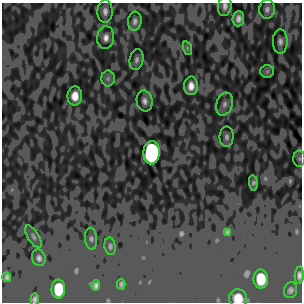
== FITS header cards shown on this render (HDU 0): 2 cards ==
NAXIS1  =                  300
NAXIS2  =                  300

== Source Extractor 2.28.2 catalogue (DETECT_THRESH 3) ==
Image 300 x 300 px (HDU 0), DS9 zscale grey, 1 PNG px = 1 image px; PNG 304 x 304 px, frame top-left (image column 1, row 300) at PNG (2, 3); each listed source drawn as its Kron ellipse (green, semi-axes under 4 px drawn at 4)
Background -0.161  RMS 0.098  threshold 0.293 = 3 sigma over >= 5 px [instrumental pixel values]
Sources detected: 33; all 33 listed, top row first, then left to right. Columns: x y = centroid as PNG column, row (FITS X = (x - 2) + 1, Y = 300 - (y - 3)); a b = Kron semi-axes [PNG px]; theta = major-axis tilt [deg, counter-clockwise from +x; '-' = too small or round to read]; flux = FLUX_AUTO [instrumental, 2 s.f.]
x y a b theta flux
225 6 10 6 81 26
267 9 9 8 - 24
105 11 11 7 88 32
238 19 8 6 86 32
135 21 9 7 83 25
106 38 11 8 86 38
280 41 12 7 89 30
187 48 7 4 -72 14
137 60 10 6 77 22
267 71 7 6 - 16
108 79 8 6 90 19
191 86 9 7 88 44
75 96 9 7 88 62
145 101 10 8 -81 30
224 104 12 8 71 36
227 137 10 7 90 23
151 153 11 8 87 1300
299 159 8 6 -89 16
253 183 8 4 -82 8.5
227 232 4 4 - 10
33 237 12 5 -58 24
91 239 11 6 -85 22
110 246 8 5 -81 15
39 258 8 6 -72 19
299 275 8 4 86 17
7 277 5 3 - 12
261 279 9 7 -89 130
121 284 5 4 - 9.1
96 285 5 3 - 14
58 289 9 7 88 170
290 290 8 6 75 16
238 298 9 9 - 92
35 299 6 3 84 9.4
At the frame edge (FLAGS 8, measured only in part): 3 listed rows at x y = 225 6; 299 275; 238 298